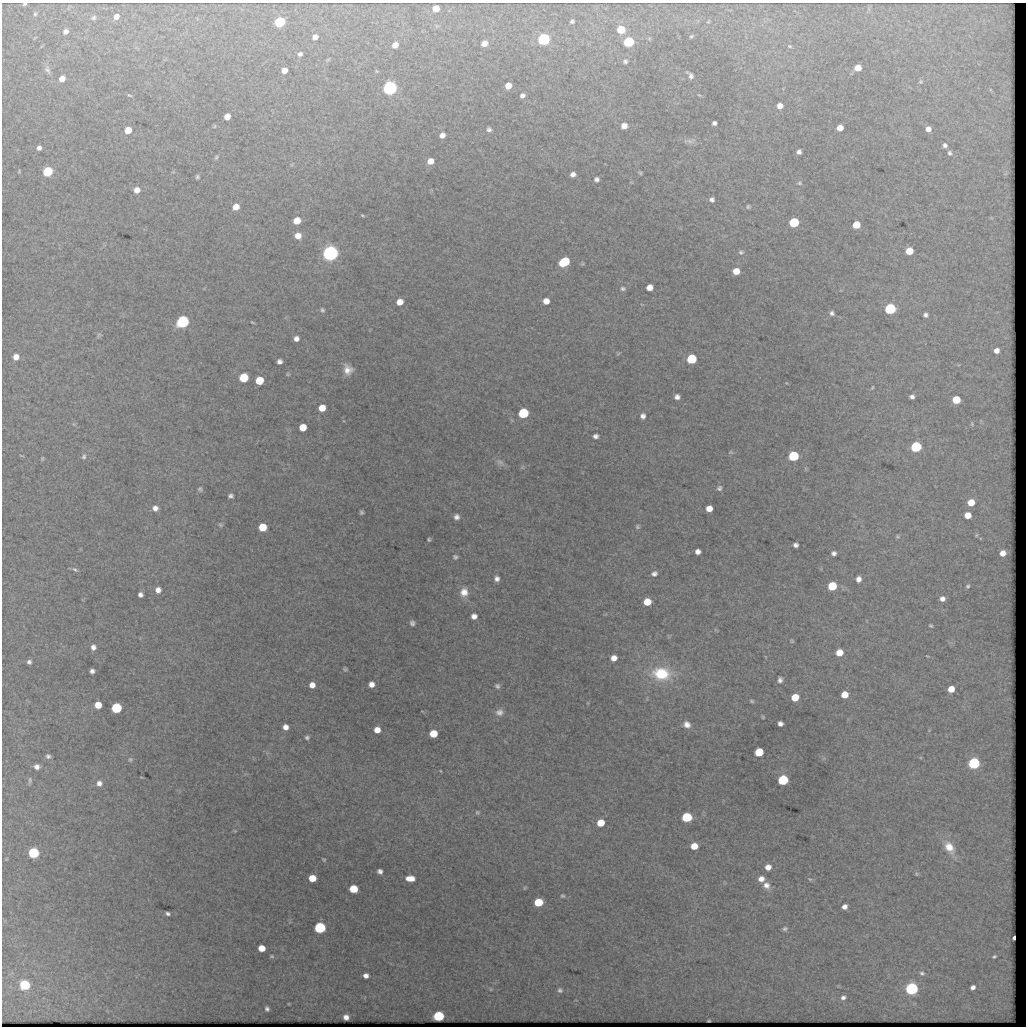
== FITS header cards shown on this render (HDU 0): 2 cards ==
NAXIS1  =                 1024 / length of data axis 1
NAXIS2  =                 1024 / length of data axis 2

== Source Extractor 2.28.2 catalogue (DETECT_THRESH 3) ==
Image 1024 x 1024 px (HDU 0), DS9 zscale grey, 1 PNG px = 1 image px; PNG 1028 x 1028 px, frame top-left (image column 1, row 1024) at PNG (2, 3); no overlay
Background 3530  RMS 9.4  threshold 28.3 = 3 sigma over >= 5 px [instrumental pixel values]
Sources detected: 217; all 217 listed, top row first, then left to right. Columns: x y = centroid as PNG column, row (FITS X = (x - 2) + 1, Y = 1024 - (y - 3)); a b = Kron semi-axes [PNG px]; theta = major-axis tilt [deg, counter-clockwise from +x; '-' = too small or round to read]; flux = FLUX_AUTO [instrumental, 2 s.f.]
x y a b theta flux
25 4 4 2 - 700
436 8 6 5 - 7100
35 14 4 4 - 780
116 16 6 5 - 3800
94 18 6 5 - 1200
572 21 4 3 - 1100
280 22 6 6 - 68000
708 22 5 3 - 550
621 30 6 5 - 17000
65 31 5 5 - 2400
691 36 5 3 - 780
315 37 6 5 - 3400
544 39 6 6 - 120000
629 42 6 6 - 57000
484 43 7 6 - 4300
395 45 6 5 - 5000
790 46 5 4 - 770
300 54 7 5 23 1700
328 60 6 4 31 870
625 61 6 5 - 1300
858 68 6 5 - 7800
47 70 11 7 -59 2400
284 70 5 5 - 5200
690 75 7 4 -49 2000
62 79 6 5 - 6100
920 81 6 6 - 920
508 86 6 5 - 5900
390 88 7 6 - 270000
129 95 7 4 -20 840
699 95 5 3 - 600
522 96 5 4 - 1800
780 106 5 5 - 4200
227 117 6 5 - 5900
714 123 5 4 - 1600
214 126 6 4 61 740
624 126 6 5 - 4300
840 128 6 5 - 6200
489 129 5 5 - 1600
928 129 5 5 - 3600
128 130 6 5 - 8600
442 135 6 5 - 3100
690 141 10 6 -26 2300
945 145 4 4 - 1600
39 148 5 4 - 2300
799 152 5 4 - 2100
949 153 6 5 - 1200
216 157 7 4 63 1000
430 161 7 6 - 5700
47 171 6 6 - 50000
640 173 6 4 -30 810
573 174 5 5 - 2500
197 177 5 4 - 1100
596 179 5 4 - 1800
799 183 6 5 - 1000
137 190 6 6 - 4600
712 199 5 5 - 1900
236 207 6 6 - 6500
748 207 5 4 - 1000
362 215 4 3 - 570
297 221 6 5 - 8500
794 222 6 6 - 43000
856 225 6 6 - 11000
298 236 6 6 - 5200
909 251 6 6 - 12000
741 252 7 6 - 1300
330 253 7 6 - 440000
564 262 8 6 31 34000
736 271 6 5 - 7700
649 287 6 5 - 5600
623 289 7 6 - 1500
546 301 6 6 - 5200
400 302 6 6 - 5600
890 309 6 6 - 70000
322 310 6 6 - 1300
832 313 5 5 - 1600
926 315 5 4 - 1800
183 322 7 6 - 150000
252 322 5 2 - 620
99 335 8 5 60 950
296 339 6 5 - 3000
997 351 6 5 - 3800
618 354 6 4 20 710
16 357 5 5 - 5000
691 359 6 6 - 35000
279 361 5 5 - 2300
348 370 11 9 -69 5900
288 374 5 4 - 760
244 378 6 6 - 27000
259 380 6 6 - 16000
872 388 6 3 63 680
677 397 5 5 - 2600
912 397 5 4 - 2000
956 400 6 6 - 16000
322 408 6 6 - 8300
523 413 7 6 - 45000
643 416 7 6 - 2500
972 424 7 5 -78 910
303 427 6 6 - 9200
595 436 6 5 - 2300
916 447 6 6 - 67000
730 452 7 5 -1 970
21 456 7 2 -21 490
793 456 6 6 - 47000
84 457 7 6 - 1700
42 458 5 4 - 750
500 462 12 7 -29 2700
719 488 7 6 - 1600
200 489 6 5 - 1200
231 496 5 5 - 1800
971 502 6 5 - 10000
155 508 6 6 - 2900
709 508 6 5 - 6300
361 512 4 4 - 1100
968 515 6 5 - 7600
456 517 5 5 - 2500
220 525 6 5 - 1100
262 527 6 6 - 14000
638 527 6 5 - 1100
976 535 5 5 - 820
897 536 7 5 -1 980
429 539 4 3 - 920
796 545 5 4 - 2100
698 552 5 5 - 3100
834 553 5 5 - 2000
1003 553 5 5 - 5000
455 557 6 5 - 1300
75 569 8 4 -35 1400
654 574 6 5 - 2200
497 579 6 6 - 2700
858 579 6 5 - 3200
832 586 6 6 - 24000
968 586 5 4 - 1000
158 590 6 6 - 3500
464 592 12 10 79 6800
140 595 5 5 - 2200
942 599 5 5 - 2800
647 602 6 6 - 9500
474 616 6 5 - 3400
412 623 5 5 - 1800
931 626 4 3 - 890
792 641 4 4 - 720
93 647 7 6 - 2800
839 653 6 6 - 8400
614 658 6 6 - 4800
29 662 5 4 - 1700
345 669 5 4 - 1100
92 671 5 4 - 2100
661 674 22 15 -4 28000
780 680 6 5 - 2100
371 684 5 5 - 4100
312 685 6 5 - 4100
497 686 6 5 - 1600
951 689 6 5 - 8300
844 695 6 5 - 8600
795 697 6 6 - 13000
752 701 5 4 - 960
98 705 6 6 - 9200
116 708 6 6 - 64000
499 712 11 9 4 3800
763 717 4 3 - 750
687 724 9 8 - 4400
780 724 5 4 - 2400
285 727 6 5 - 3900
377 730 6 6 - 5900
433 734 6 6 - 13000
307 737 5 5 - 1300
759 752 6 6 - 21000
48 756 6 6 - 1700
130 759 7 6 - 1100
974 763 6 6 - 110000
37 767 6 6 - 2900
441 771 4 2 - 480
141 777 4 2 - 450
30 780 8 4 85 1300
783 780 6 6 - 55000
99 783 7 6 - 3100
477 812 6 5 - 980
687 817 7 6 - 40000
601 823 6 6 - 12000
235 831 4 4 - 590
694 846 6 6 - 8900
949 847 17 11 -55 11000
33 853 6 6 - 85000
6 859 5 3 - 570
324 860 5 3 - 740
768 867 6 6 - 4800
380 871 5 4 - 2200
916 874 5 5 - 860
312 878 6 5 - 11000
410 878 8 5 -2 6400
761 879 7 7 - 4100
810 879 6 4 -28 800
766 885 9 8 - 4400
354 889 6 6 - 17000
562 896 5 5 - 960
538 902 6 6 - 22000
844 907 5 5 - 3100
168 913 4 3 - 1500
320 928 6 6 - 100000
785 929 6 5 - 1400
1014 938 4 2 - 2000
262 948 6 5 - 9200
272 956 6 4 -2 920
994 957 4 3 - 900
922 973 7 5 -18 1300
366 976 5 5 - 2900
25 985 6 5 - 81000
973 987 5 4 - 2500
490 989 5 3 - 510
912 989 6 5 - 180000
560 990 6 5 - 1600
843 997 7 5 9 1900
289 1004 4 2 - 470
267 1009 5 4 - 1500
439 1016 6 6 - 71000
346 1017 5 5 - 3500
709 1021 3 2 - 550
At the frame edge (FLAGS 8, measured only in part): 1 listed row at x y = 25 4